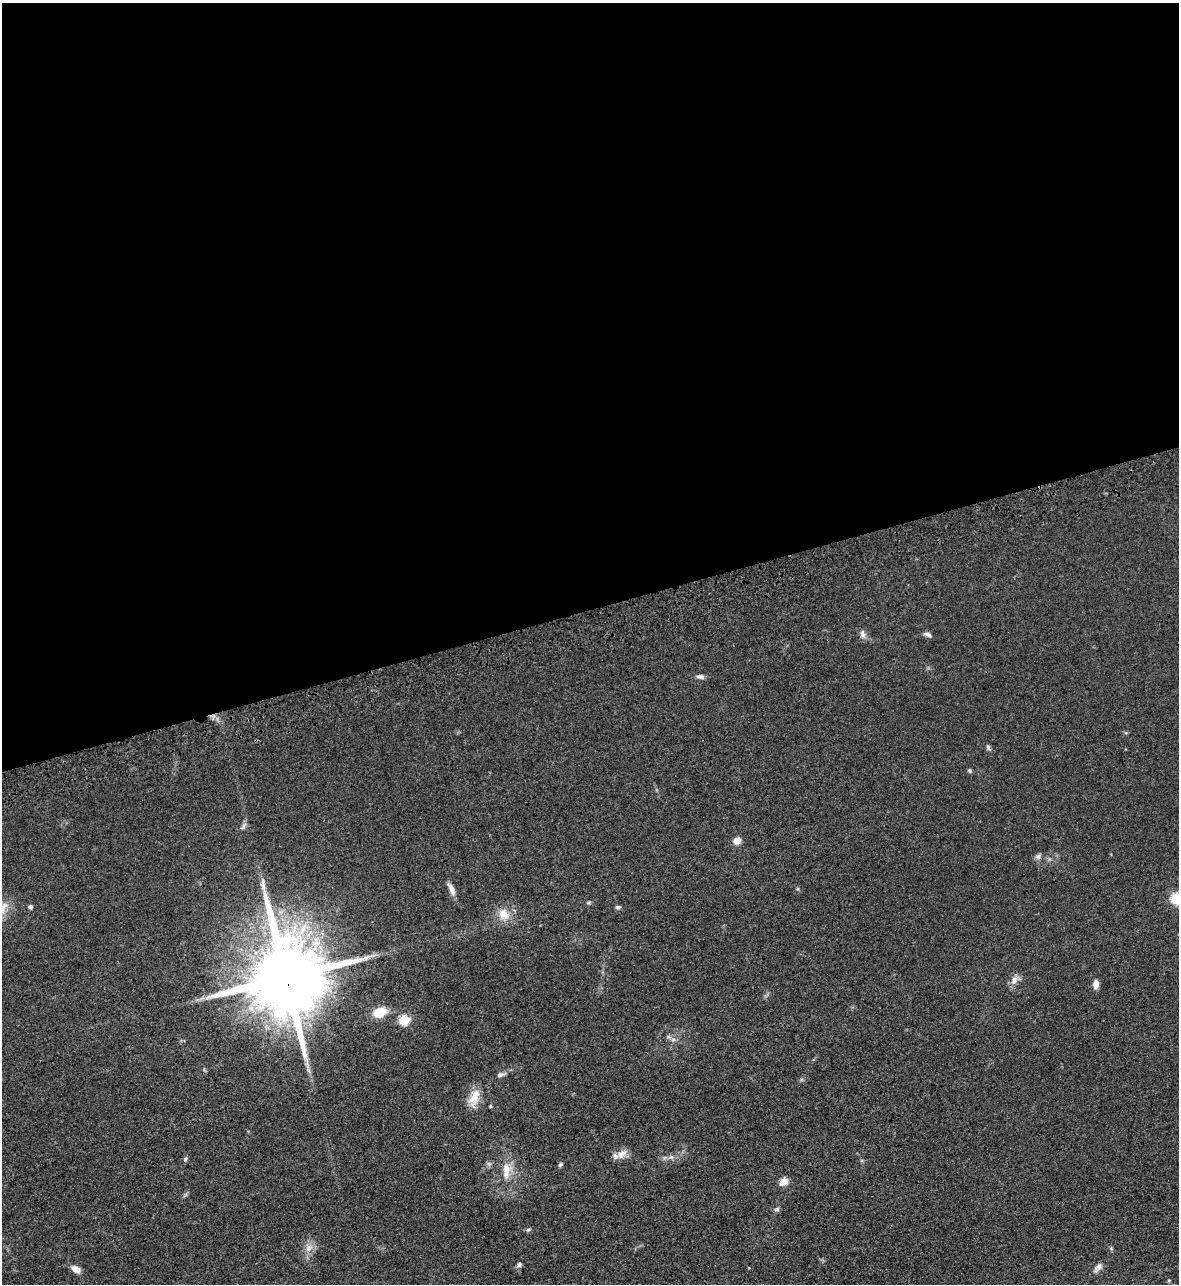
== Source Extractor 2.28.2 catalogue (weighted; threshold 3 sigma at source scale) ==
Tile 2 of 4 x 4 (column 2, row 1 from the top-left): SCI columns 1361-2537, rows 3901-5182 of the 5195 x 5235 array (HDU 1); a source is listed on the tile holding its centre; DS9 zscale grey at full resolution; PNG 1181 x 1286 px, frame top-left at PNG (2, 3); no overlay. Shown black and unused: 47% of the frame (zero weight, under 3 of 5 exposures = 4% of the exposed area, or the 3 px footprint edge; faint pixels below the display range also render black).
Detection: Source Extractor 2.28.2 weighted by HDU 2 'WHT'; one run over the whole footprint, this tile lists its part. Background 0.047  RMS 0.0063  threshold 0.0284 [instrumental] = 3 sigma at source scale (4.5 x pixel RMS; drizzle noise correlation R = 1.50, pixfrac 1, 0.05/0.05 arcsec/px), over >= 5 px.
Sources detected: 38; all 38 listed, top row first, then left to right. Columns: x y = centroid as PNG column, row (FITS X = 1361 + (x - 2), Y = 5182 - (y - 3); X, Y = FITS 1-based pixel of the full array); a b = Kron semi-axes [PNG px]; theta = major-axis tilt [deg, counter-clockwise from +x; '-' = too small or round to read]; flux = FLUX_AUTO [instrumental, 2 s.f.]
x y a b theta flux
862 634 12 7 -81 2.6
927 634 11 5 -16 2
700 677 9 5 -4 2.2
988 748 9 5 -58 1.3
970 770 5 5 - 0.93
243 826 12 4 58 1.7
737 841 8 7 - 4.6
1038 857 8 7 - 1.9
452 889 16 6 -65 3.5
1176 899 6 6 - 53
588 903 6 4 18 0.82
30 907 4 4 - 1.5
618 907 6 5 - 1.3
504 914 16 13 -58 8.2
286 977 22 19 -79 9200
1014 980 13 8 67 3.9
1096 984 11 7 89 3.3
379 1012 13 9 22 14
404 1020 6 5 - 37
673 1039 7 4 1 1.4
308 1069 12 3 -80 2.1
500 1075 9 6 14 1.9
474 1098 25 12 66 9.6
490 1106 4 4 - 0.71
622 1154 17 10 33 4.8
671 1157 6 6 - 1.5
185 1159 6 5 - 1.2
489 1164 7 5 -46 1.3
560 1164 7 5 48 0.98
506 1169 23 11 -85 9.7
784 1182 10 8 32 5.2
777 1209 8 5 18 1.2
528 1230 7 5 18 1.2
309 1248 12 8 69 4.4
519 1265 7 5 59 1.4
1098 1267 15 7 49 3
76 1269 10 6 -33 4.8
1169 1280 5 3 - 0.59
Overlapping masked pixels (flux is a lower limit): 1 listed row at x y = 286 977
Isophote crosses this tile's border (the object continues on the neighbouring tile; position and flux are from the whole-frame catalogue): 1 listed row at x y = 1176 899